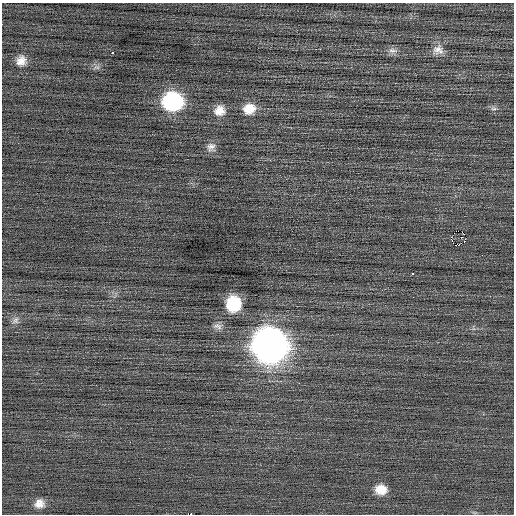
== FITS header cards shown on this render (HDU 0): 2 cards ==
NAXIS1  =                  512 / Axis length
NAXIS2  =                  512 / Axis length

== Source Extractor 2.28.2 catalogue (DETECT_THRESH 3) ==
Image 512 x 512 px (HDU 0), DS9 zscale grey, 1 PNG px = 1 image px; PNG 516 x 516 px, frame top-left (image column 1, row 512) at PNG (2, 3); no overlay
Background 0.046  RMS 0.76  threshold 2.27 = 3 sigma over >= 5 px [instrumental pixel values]
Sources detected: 24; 2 with non-positive FLUX_AUTO (blend fragments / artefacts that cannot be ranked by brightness) are not listed; the other 22 listed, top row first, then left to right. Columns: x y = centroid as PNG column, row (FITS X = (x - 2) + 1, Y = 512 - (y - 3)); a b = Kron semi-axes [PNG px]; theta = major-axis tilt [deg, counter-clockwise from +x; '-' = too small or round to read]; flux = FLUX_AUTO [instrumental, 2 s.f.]
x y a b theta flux
438 50 15 13 -10 480
392 51 13 7 -3 290
112 53 3 3 - 810
21 61 13 12 - 500
97 67 10 4 -13 130
173 101 15 14 - 6700
249 109 15 12 17 850
494 109 9 4 -1 120
219 110 14 13 - 600
211 147 13 12 - 350
458 231 2 2 - 3300
451 236 2 2 - 240
465 239 4 3 - 52
458 245 3 2 - 680
413 274 3 3 - 140
233 304 13 12 - 2400
15 320 12 9 61 260
218 326 13 8 -8 260
270 345 19 18 - 54000
381 489 14 12 -9 770
39 503 13 11 12 480
191 514 2 2 - 2100
At the frame edge (FLAGS 8, measured only in part): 1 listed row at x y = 191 514
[2 non-positive-flux detections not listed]